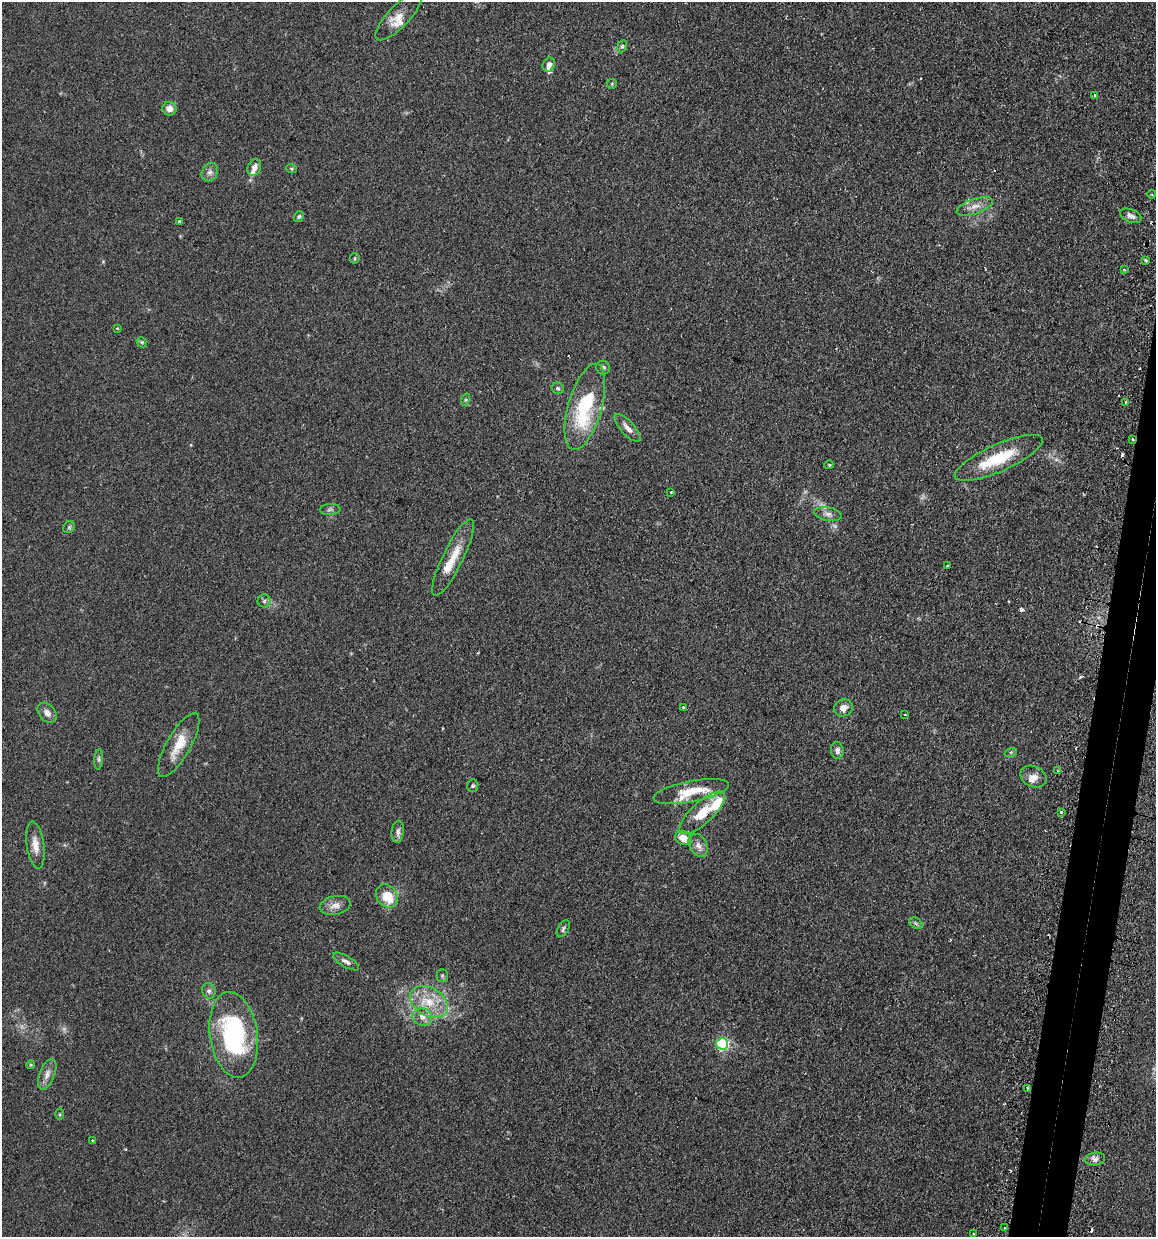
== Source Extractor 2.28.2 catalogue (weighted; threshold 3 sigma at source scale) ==
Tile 10 of 4 x 4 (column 2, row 3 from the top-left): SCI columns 1303-2456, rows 1265-2499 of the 5030 x 5000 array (HDU 1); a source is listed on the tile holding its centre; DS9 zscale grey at full resolution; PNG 1158 x 1239 px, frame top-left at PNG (2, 2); each listed source drawn as its Kron ellipse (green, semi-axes under 4 px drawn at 4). Shown black and unused: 3% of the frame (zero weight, under 2 of 3 exposures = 4% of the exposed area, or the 3 px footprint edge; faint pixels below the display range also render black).
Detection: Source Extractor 2.28.2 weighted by HDU 2 'WHT'; one run over the whole footprint, this tile lists its part. Background 0.107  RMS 0.0075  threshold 0.0339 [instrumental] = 3 sigma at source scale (4.5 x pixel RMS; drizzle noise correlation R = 1.50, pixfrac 1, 0.05/0.05 arcsec/px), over >= 5 px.
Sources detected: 91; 8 cosmic-ray / hot-pixel residue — neither listed nor drawn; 11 inside a brighter listed object's ellipse — not listed separately; the other 72 listed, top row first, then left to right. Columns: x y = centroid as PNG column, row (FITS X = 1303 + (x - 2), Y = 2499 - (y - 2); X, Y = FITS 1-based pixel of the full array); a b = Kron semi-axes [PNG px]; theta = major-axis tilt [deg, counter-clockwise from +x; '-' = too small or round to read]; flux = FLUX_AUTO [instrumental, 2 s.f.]
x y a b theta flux
399 16 31 10 46 10
622 46 6 5 - 1.2
549 65 7 6 - 3.8
612 84 5 5 - 0.94
1095 96 3 3 - 2.1
170 109 7 7 - 5.8
254 167 9 6 65 4.5
292 169 5 4 - 0.92
210 172 9 7 62 3.1
1152 194 4 3 - 0.86
975 206 19 7 19 6.6
299 216 6 4 57 1.3
1131 216 11 6 -22 3.6
179 221 4 4 - 1.3
355 258 5 4 - 0.99
1145 260 3 3 - 1.9
1124 270 3 3 - 0.79
117 328 4 3 - 0.68
142 342 5 4 - 1.2
603 368 7 7 - 1.8
558 388 6 5 - 1.9
465 400 6 4 71 1.1
1126 402 3 3 - 1.7
585 407 44 17 74 61
627 428 18 6 -48 4.9
1133 439 3 2 - 1.6
999 458 48 13 24 34
829 465 4 4 - 0.81
671 492 3 3 - 0.81
330 509 10 5 4 1.9
828 514 14 6 -10 3.7
69 527 6 5 - 1.3
453 557 42 10 64 17
947 566 2 2 - 0.74
264 601 6 6 - 1.6
683 707 3 2 - 0.79
843 708 9 8 - 5.3
47 713 11 8 -49 4.3
905 715 3 3 - 1.4
179 745 36 12 60 17
837 750 8 6 -85 3.1
1011 752 6 4 18 1
99 759 10 4 85 1.8
1058 770 4 3 - 1.2
1033 777 13 10 -25 5.8
473 786 6 5 - 1.3
691 791 38 10 11 24
1061 812 3 3 - 1.7
702 813 29 11 42 21
398 832 11 6 83 3.1
683 838 9 7 -25 10
35 845 24 8 -82 8.3
698 845 12 8 -60 5.1
387 896 12 10 -53 18
335 905 15 9 12 6.1
916 923 7 5 -32 1.4
563 929 9 5 60 1.8
346 961 15 5 -30 3.2
442 975 6 5 - 1.4
209 991 8 6 -62 2.4
429 1002 20 14 -30 19
422 1017 10 8 -26 5.4
234 1035 43 24 -82 100
722 1044 6 5 - 110
31 1065 4 4 - 0.81
47 1074 16 7 68 5
1028 1088 4 3 - 2.8
59 1114 5 3 - 0.82
92 1140 3 3 - 1.2
1095 1159 10 6 9 3.4
1005 1227 3 3 - 1.3
973 1234 3 2 - 0.69
Overlapping masked pixels (flux is a lower limit): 1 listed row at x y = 1133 439